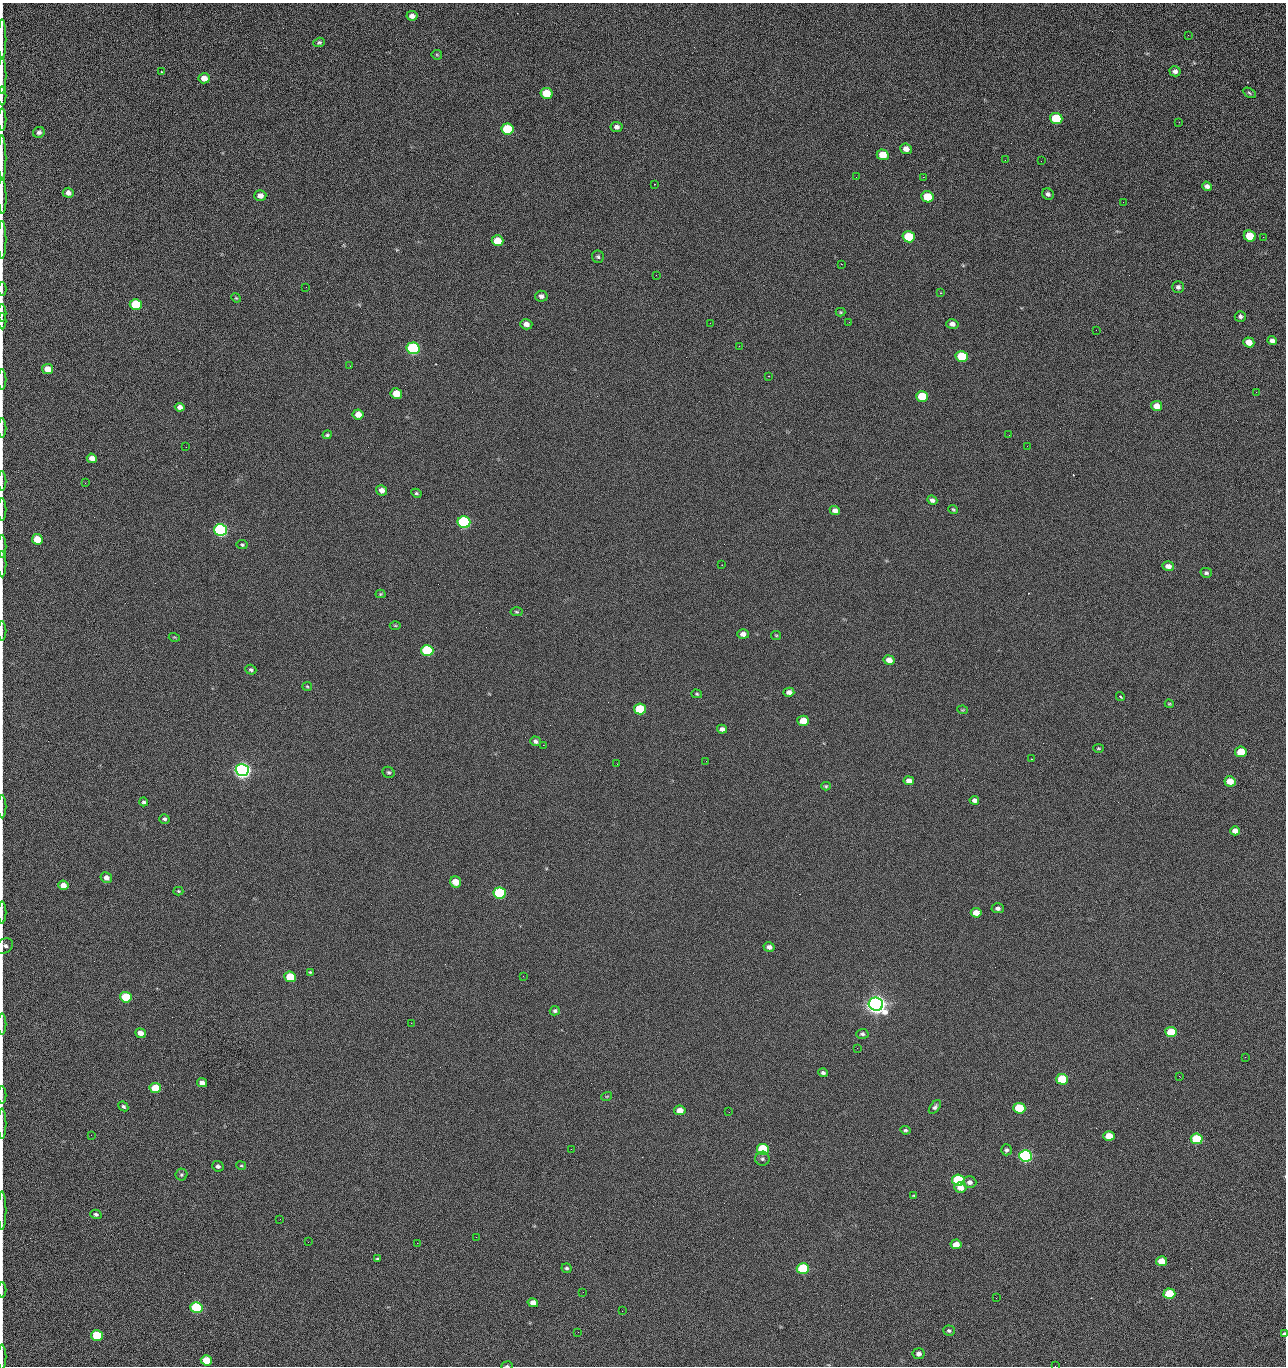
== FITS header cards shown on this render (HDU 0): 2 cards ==
NAXIS1  =                 1284 /fastest changing axis
NAXIS2  =                 1364 /next to fastest changing axis

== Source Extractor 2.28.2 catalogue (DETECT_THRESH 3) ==
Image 1284 x 1364 px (HDU 0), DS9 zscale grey, 1 PNG px = 1 image px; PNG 1288 x 1368 px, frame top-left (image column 1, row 1364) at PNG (2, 3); each listed source drawn as its Kron ellipse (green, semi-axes under 4 px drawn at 4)
Background 125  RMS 14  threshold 43.4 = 3 sigma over >= 5 px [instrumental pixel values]
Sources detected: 210; all 210 listed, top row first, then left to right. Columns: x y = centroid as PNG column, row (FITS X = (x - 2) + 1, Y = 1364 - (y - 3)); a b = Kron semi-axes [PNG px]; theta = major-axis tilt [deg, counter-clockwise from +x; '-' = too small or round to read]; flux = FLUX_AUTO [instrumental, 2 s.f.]
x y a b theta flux
412 16 5 4 - 4.6e+03
1188 35 3 2 - 1.3e+03
2 39 20 2 90 3.8e+03
319 42 6 4 19 1.7e+03
437 55 5 5 - 1.3e+03
1175 71 5 5 - 3.1e+03
161 72 3 2 - 8.4e+02
2 76 18 2 90 3.2e+03
204 78 5 5 - 8.3e+03
546 93 6 5 - 2.3e+04
1249 93 7 4 -29 1.6e+03
2 96 9 2 90 1.6e+03
1056 118 6 5 - 4.4e+04
2 120 11 2 90 2.1e+03
1179 122 3 2 - 1.4e+03
617 127 6 5 - 3.7e+03
507 129 6 5 - 5.4e+04
39 132 6 5 - 2.7e+03
906 149 6 5 - 6.6e+03
883 155 6 5 - 1.6e+04
2 158 22 2 90 3.8e+03
1005 160 2 2 - 1.4e+03
1041 161 2 2 - 1.8e+03
856 177 2 2 - 2.2e+03
923 177 2 2 - 3.0e+04
654 184 2 2 - 5.6e+02
1207 186 5 4 - 3.8e+03
68 193 5 5 - 4.9e+03
1048 194 6 5 - 2.9e+03
2 196 18 2 -89 3.2e+03
260 196 6 5 - 6.1e+03
927 197 6 5 - 2.9e+04
1123 202 2 2 - 7.9e+02
1250 236 6 5 - 2.5e+04
909 237 6 5 - 4.2e+04
1263 237 2 2 - 8.6e+02
2 240 19 2 90 3.6e+03
498 241 6 5 - 2.0e+04
598 257 6 6 - 1.8e+03
841 264 2 2 - 2.6e+04
656 275 2 2 - 4.8e+02
306 287 2 2 - 7.0e+02
1178 287 5 5 - 2.7e+03
2 289 6 2 90 9.6e+02
940 293 3 2 - 6.9e+02
541 296 6 5 - 3.4e+03
236 298 5 4 - 1.0e+03
136 305 6 5 - 5.2e+04
840 312 5 4 - 1.0e+03
2 313 9 2 90 1.6e+03
1240 316 5 5 - 2.4e+03
2 321 8 2 90 1.4e+03
849 322 2 2 - 7.0e+02
710 323 2 2 - 3.3e+03
526 324 6 5 - 5.2e+03
952 324 6 5 - 3.8e+03
1096 330 2 2 - 4.0e+02
1272 341 5 4 - 4.1e+03
1249 342 6 5 - 1.0e+04
739 346 2 2 - 6.2e+02
413 348 6 6 - 1.6e+05
962 356 6 5 - 4.0e+04
350 366 2 2 - 2.4e+03
48 369 5 5 - 1.2e+04
768 376 2 2 - 7.1e+02
2 380 10 2 90 1.6e+03
1256 392 3 2 - 9.9e+02
396 394 6 5 - 2.0e+04
922 396 6 5 - 3.3e+04
1156 406 6 5 - 9.4e+03
180 407 5 4 - 4.7e+03
358 414 5 5 - 9.4e+03
2 428 10 2 90 1.6e+03
327 435 4 4 - 1.4e+03
1009 435 2 2 - 1.3e+03
1027 446 2 2 - 5.2e+02
186 447 2 2 - 2.7e+03
92 458 5 4 - 5.9e+03
2 481 10 2 90 1.5e+03
85 483 3 2 - 9.7e+02
382 490 6 5 - 5.3e+03
416 493 5 4 - 1.6e+03
932 500 5 4 - 3.4e+03
2 509 11 2 90 1.9e+03
953 509 5 3 - 1.1e+03
835 510 5 4 - 4.9e+03
464 522 6 6 - 2.0e+05
221 530 6 6 - 3.3e+05
37 539 5 5 - 1.9e+04
242 545 5 4 - 1.4e+03
2 546 11 2 90 1.9e+03
2 564 13 2 90 2.1e+03
722 565 2 2 - 4.8e+02
1168 566 6 5 - 5.3e+03
1206 573 6 5 - 2.1e+03
380 594 5 4 - 1.1e+03
516 612 6 4 -3 1.5e+03
395 625 5 3 - 9.4e+02
2 631 10 2 90 1.4e+03
743 634 6 5 - 5.2e+03
776 635 5 4 - 1.1e+03
174 637 5 3 - 1.0e+03
427 651 6 5 - 9.1e+04
889 660 5 5 - 7.1e+03
251 670 5 5 - 1.9e+03
307 686 5 4 - 1.1e+03
789 692 5 4 - 4.0e+03
697 694 5 4 - 1.2e+03
1120 697 4 3 - 1.1e+03
1169 704 5 3 - 1.0e+03
640 709 6 5 - 5.5e+04
963 710 5 4 - 9.9e+02
803 721 6 5 - 1.5e+04
722 729 5 4 - 3.4e+03
536 741 5 4 - 2.7e+03
543 745 2 2 - 3.4e+03
1098 748 5 4 - 1.2e+03
1241 752 6 5 - 2.7e+04
1031 759 2 2 - 5.4e+02
706 761 2 2 - 2.0e+03
617 764 2 2 - 2.6e+03
242 770 6 6 - 7.3e+05
388 772 6 5 - 1.8e+03
909 781 5 4 - 5.7e+03
1230 781 5 5 - 1.3e+04
826 786 5 4 - 1.2e+03
974 800 5 4 - 3.6e+03
144 802 4 4 - 1.8e+03
2 807 11 2 90 1.9e+03
164 819 5 4 - 2.2e+03
1235 831 5 4 - 5.6e+03
106 878 6 5 - 5.3e+03
455 882 6 5 - 1.3e+04
63 885 5 5 - 9.6e+03
178 891 5 4 - 1.2e+03
500 893 6 5 - 1.3e+05
998 908 6 5 - 3.0e+03
2 912 11 2 90 1.8e+03
976 913 5 4 - 9.7e+03
4 946 9 7 37 2.8e+03
769 947 5 4 - 3.7e+03
310 972 3 3 - 1.0e+03
523 976 2 2 - 2.1e+03
290 977 6 5 - 3.3e+04
126 997 6 5 - 5.3e+04
876 1004 7 6 - 1.2e+06
555 1011 5 4 - 2.0e+03
411 1023 2 2 - 5.4e+03
2 1024 10 2 90 1.6e+03
1171 1032 6 5 - 2.9e+04
140 1033 5 4 - 6.3e+03
862 1034 6 5 - 2.2e+03
857 1048 2 2 - 1.4e+03
1245 1057 2 2 - 2.0e+03
823 1073 5 4 - 2.1e+03
1179 1076 3 2 - 2.8e+03
1062 1079 6 5 - 4.8e+04
202 1083 5 4 - 5.8e+03
155 1088 6 5 - 3.1e+04
2 1095 9 2 90 1.4e+03
607 1096 5 3 - 9.7e+02
123 1106 5 4 - 2.0e+03
935 1107 8 4 53 2.4e+03
1019 1108 6 5 - 4.5e+04
680 1110 6 5 - 8.8e+03
729 1112 2 2 - 9.7e+02
2 1124 15 2 90 2.2e+03
905 1130 5 4 - 1.7e+03
91 1135 2 2 - 2.5e+03
1109 1136 6 5 - 1.7e+04
1197 1139 6 5 - 5.8e+04
571 1149 2 2 - 9.1e+02
763 1149 6 5 - 7.9e+04
1006 1150 5 5 - 2.4e+03
1025 1156 6 5 - 2.8e+05
762 1159 7 7 - 2.4e+03
218 1166 6 5 - 2.7e+03
241 1166 5 4 - 1.1e+03
181 1175 6 6 - 1.8e+03
958 1180 6 5 - 8.6e+04
969 1182 7 6 - 4.1e+03
960 1188 6 5 - 9.7e+03
914 1196 4 4 - 1.2e+03
2 1210 19 2 90 3.0e+03
96 1214 6 4 -15 2.2e+03
280 1219 2 2 - 2.2e+03
476 1237 2 2 - 8.5e+03
308 1242 2 2 - 1.7e+03
417 1243 2 2 - 5.3e+03
956 1244 5 5 - 8.9e+03
378 1259 4 3 - 1.5e+03
1162 1261 5 5 - 1.4e+04
567 1268 5 5 - 1.7e+03
803 1268 6 5 - 8.1e+04
2 1290 8 2 90 1.2e+03
583 1292 2 2 - 4.8e+02
1169 1294 6 5 - 4.7e+04
996 1298 2 2 - 2.6e+03
533 1303 5 4 - 7.5e+03
196 1307 6 5 - 1.0e+05
622 1311 2 2 - 7.6e+02
949 1331 6 5 - 2.2e+03
578 1332 2 2 - 3.4e+03
1284 1334 4 3 - 2.1e+03
97 1335 6 5 - 5.4e+04
918 1354 6 5 - 3.6e+03
2 1357 12 2 90 1.9e+03
206 1360 5 5 - 1.8e+04
507 1366 5 3 - 1.1e+03
1055 1366 2 2 - 1.9e+03
At the frame edge (FLAGS 8, measured only in part): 29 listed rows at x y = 2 39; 2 76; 2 96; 2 120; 2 158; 2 196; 2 240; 2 289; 2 313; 2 321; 2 380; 2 428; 2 481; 2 509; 2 546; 2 564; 2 631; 2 807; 2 912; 4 946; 2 1024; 2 1095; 2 1124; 2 1210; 2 1290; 1284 1334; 2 1357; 507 1366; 1055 1366

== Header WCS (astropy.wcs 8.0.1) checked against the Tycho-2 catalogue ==
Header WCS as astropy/WCSLIB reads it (CRVAL/CRPIX/CD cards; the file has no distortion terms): RA---TAN/DEC--TAN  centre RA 15:41:40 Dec +51:59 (235.42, +51.99 deg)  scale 1.26 arcsec/px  FOV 26.9' x 28.5'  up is +92 deg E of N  parity flipped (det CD > 0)
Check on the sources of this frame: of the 60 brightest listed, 10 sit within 2.0 arcsec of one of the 11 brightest Tycho-2 stars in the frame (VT <= 12.29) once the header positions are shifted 0.30 arcsec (0.14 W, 0.26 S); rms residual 0.69 arcsec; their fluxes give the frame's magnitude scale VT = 24.51 - 2.5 log10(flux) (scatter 0.24 mag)
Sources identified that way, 10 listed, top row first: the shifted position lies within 2.0 arcsec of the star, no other Tycho-2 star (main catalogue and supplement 1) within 4.0 arcsec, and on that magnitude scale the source's flux lands within +1.5 / -3 mag of the star's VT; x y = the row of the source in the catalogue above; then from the Tycho-2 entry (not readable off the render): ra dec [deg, ICRS J2000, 3 dp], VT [Tycho-2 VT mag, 2 dp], TYC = Tycho-2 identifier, HIP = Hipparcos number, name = IAU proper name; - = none
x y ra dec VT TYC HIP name
413 348 235.614 +52.064 11.61 3489-1132-1 - -
464 522 235.514 +52.049 11.19 3489-1407-1 - -
221 530 235.515 +52.133 11.12 3489-1380-1 - -
242 770 235.378 +52.130 9.31 3489-1322-1 76850 -
500 893 235.303 +52.042 11.52 3489-958-1 - -
876 1004 235.232 +51.912 9.59 3489-824-1 - -
1025 1156 235.143 +51.862 10.97 3489-1016-1 - -
958 1180 235.131 +51.886 12.29 3489-908-1 - -
803 1268 235.084 +51.941 11.45 3489-1346-1 - -
196 1307 235.075 +52.152 11.74 3489-912-1 - -